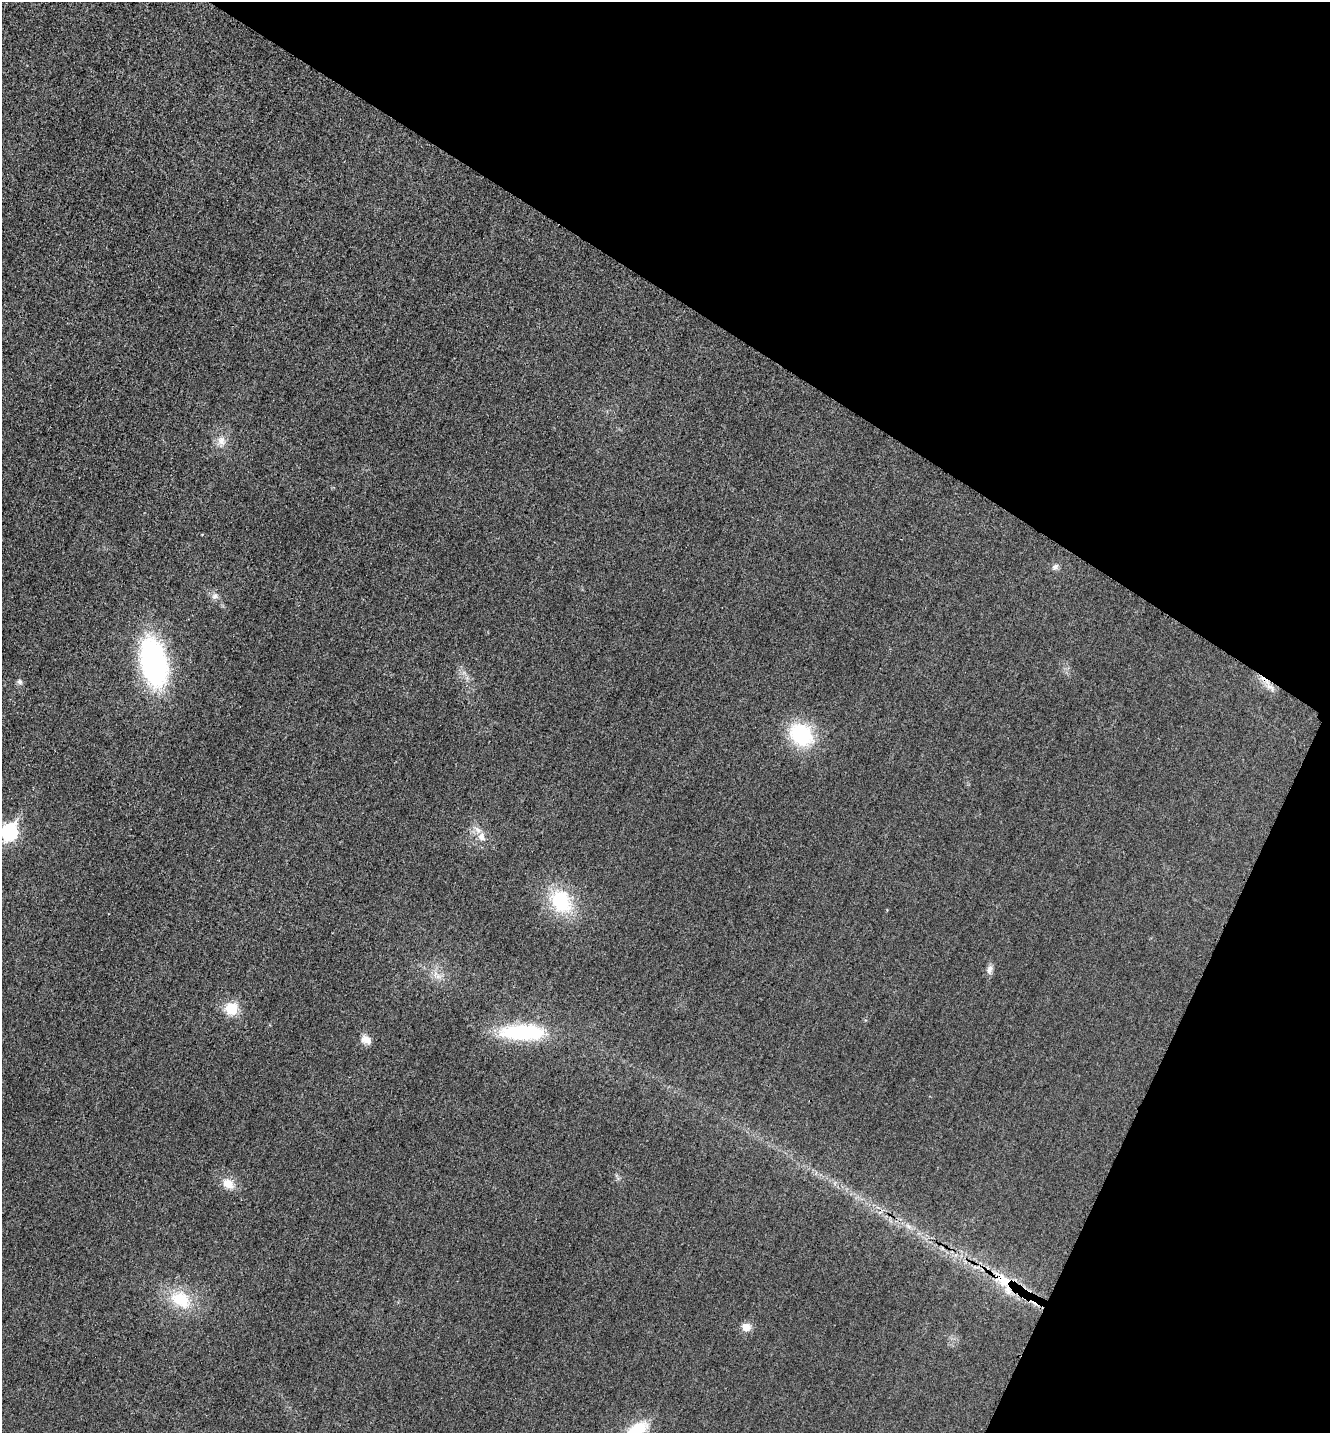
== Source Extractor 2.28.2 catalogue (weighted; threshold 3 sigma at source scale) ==
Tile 8 of 4 x 4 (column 4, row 2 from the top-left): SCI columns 4148-5475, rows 2886-4316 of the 5778 x 5772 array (HDU 1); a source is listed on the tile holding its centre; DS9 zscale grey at full resolution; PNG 1332 x 1435 px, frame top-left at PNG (2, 2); no overlay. Shown black and unused: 28% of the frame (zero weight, under 3 of 4 exposures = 2% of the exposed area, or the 3 px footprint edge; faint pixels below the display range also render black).
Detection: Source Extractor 2.28.2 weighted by HDU 2 'WHT'; one run over the whole footprint, this tile lists its part. Background 0.0185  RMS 0.0056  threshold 0.0254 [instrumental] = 3 sigma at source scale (4.5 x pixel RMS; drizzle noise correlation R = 1.50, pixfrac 1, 0.05/0.05 arcsec/px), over >= 5 px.
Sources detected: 23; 2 inside a brighter listed object's ellipse — not listed separately; the other 21 listed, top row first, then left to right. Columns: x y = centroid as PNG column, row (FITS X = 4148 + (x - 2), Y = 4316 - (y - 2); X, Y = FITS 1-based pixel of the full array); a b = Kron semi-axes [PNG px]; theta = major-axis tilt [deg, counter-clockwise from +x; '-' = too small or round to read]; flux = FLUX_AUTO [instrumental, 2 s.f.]
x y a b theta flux
221 441 15 11 77 5.5
1055 567 9 7 15 2.1
215 596 10 8 15 2.6
154 662 39 20 -79 140
20 682 8 7 - 1.5
1270 687 17 7 -34 4.3
801 734 28 23 -41 40
10 832 9 7 63 110
481 837 11 10 - 4.2
561 901 30 23 -57 35
990 969 13 8 70 2.7
438 976 9 6 -17 2.8
231 1008 13 12 - 14
523 1032 52 17 -1 49
366 1040 14 11 -26 4.7
228 1184 17 12 -37 7.3
909 1226 8 5 -46 1.7
1002 1280 25 17 -33 17
181 1299 27 19 -31 24
746 1327 12 10 -10 4.6
637 1429 27 14 29 21
Overlapping masked pixels (flux is a lower limit): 2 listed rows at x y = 1270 687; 1002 1280
Isophote crosses this tile's border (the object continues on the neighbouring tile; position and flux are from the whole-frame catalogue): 2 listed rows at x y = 10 832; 637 1429